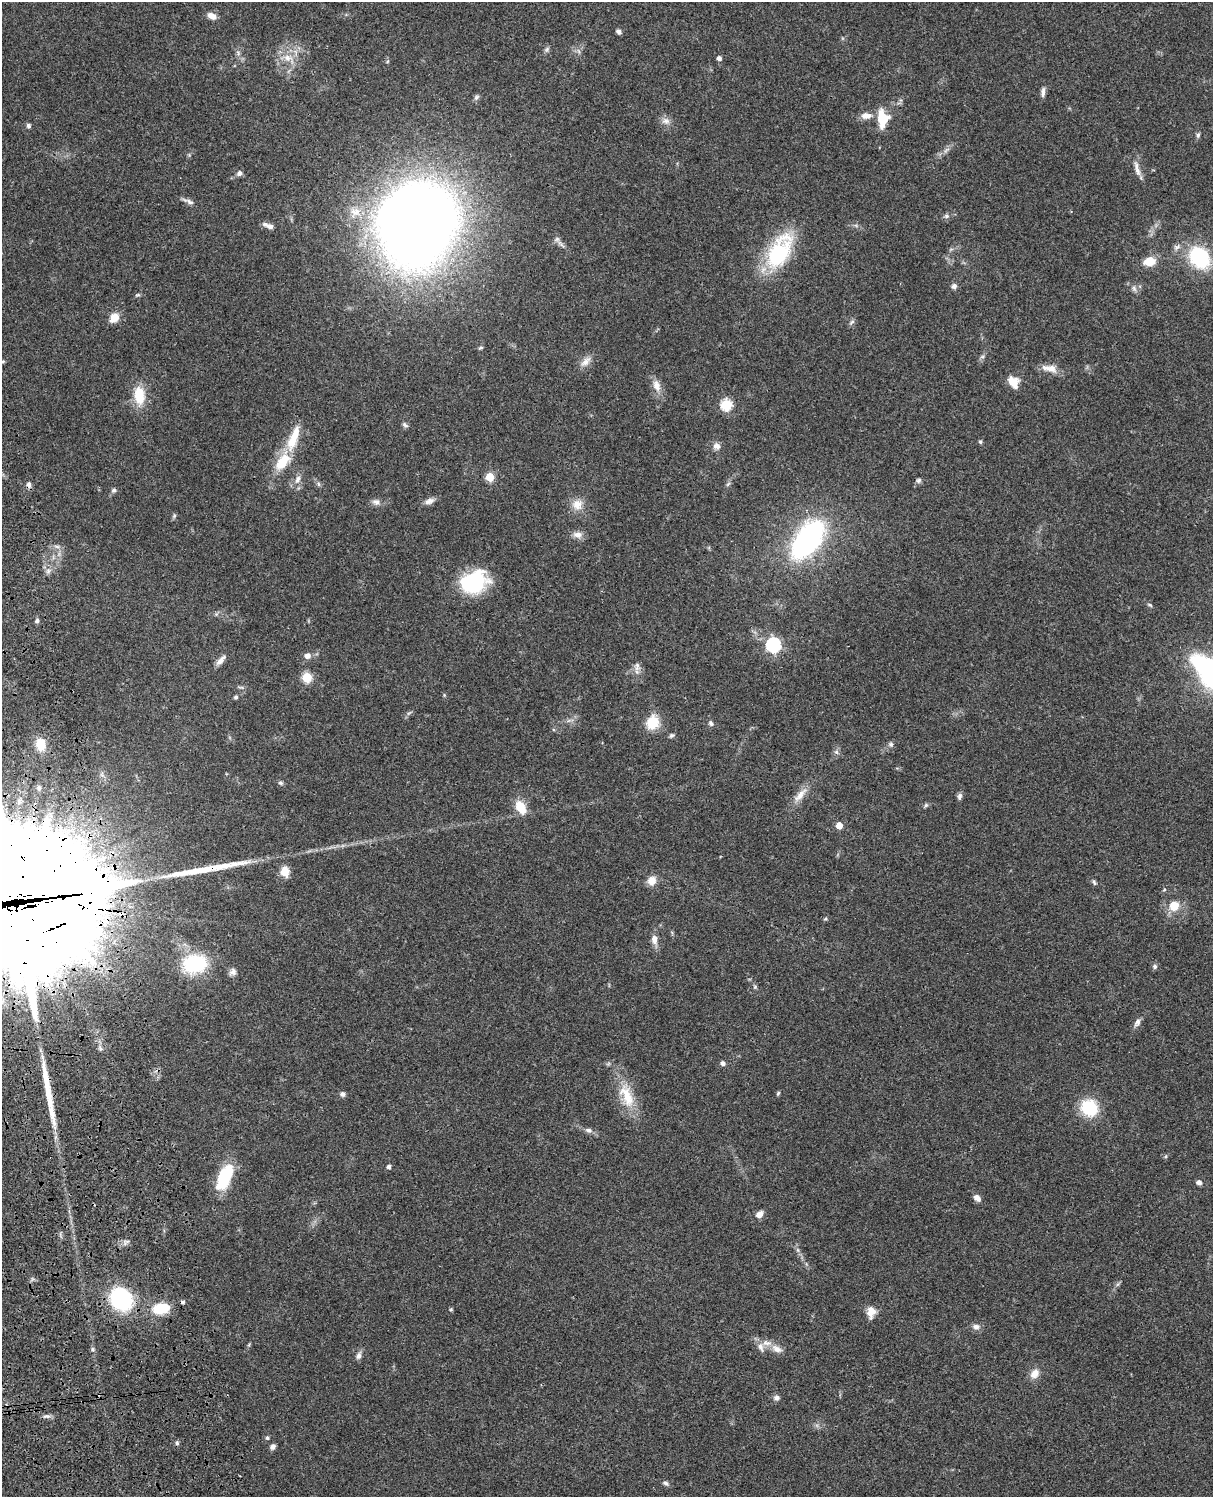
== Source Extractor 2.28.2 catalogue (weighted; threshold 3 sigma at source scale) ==
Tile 7 of 4 x 3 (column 3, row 2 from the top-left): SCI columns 2546-3756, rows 1773-3267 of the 5087 x 4927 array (HDU 1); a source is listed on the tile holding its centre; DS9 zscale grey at full resolution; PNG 1215 x 1499 px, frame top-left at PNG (2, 2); no overlay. Shown black and unused: <1% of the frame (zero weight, under 3 of 4 exposures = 6% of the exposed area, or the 3 px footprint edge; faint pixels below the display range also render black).
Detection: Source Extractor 2.28.2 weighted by HDU 2 'WHT'; one run over the whole footprint, this tile lists its part. Background 0.079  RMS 0.0058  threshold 0.0262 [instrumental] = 3 sigma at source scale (4.5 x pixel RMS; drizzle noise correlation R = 1.50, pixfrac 1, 0.05/0.05 arcsec/px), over >= 5 px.
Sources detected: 132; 1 inside a brighter object's white glare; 2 cosmic-ray / hot-pixel residue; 3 long thin detections or spike segments (spike, bleed or trail) — not listed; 4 inside a brighter listed object's ellipse — not listed separately; the other 122 listed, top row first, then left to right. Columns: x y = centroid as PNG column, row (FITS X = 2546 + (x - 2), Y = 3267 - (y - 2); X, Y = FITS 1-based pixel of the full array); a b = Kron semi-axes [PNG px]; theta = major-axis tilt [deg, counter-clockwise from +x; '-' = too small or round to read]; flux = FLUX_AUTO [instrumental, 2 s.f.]
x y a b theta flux
212 16 10 6 -24 4.7
619 31 5 5 - 2.1
547 49 9 5 53 1.4
288 58 18 10 -29 8.1
719 58 4 4 - 2.4
1043 92 13 5 86 2.4
476 97 9 5 46 1.4
866 116 13 8 2 4.8
882 118 21 12 -88 14
666 121 12 9 2 3.3
28 125 5 5 - 1.6
1198 135 6 5 - 1.2
946 150 11 4 34 1.9
1137 171 14 7 -68 3.6
239 173 7 6 - 1.9
190 202 14 6 -23 2.3
355 212 16 11 -13 7
947 216 6 5 - 1.3
268 226 15 6 -21 3.1
420 227 59 42 59 860
557 239 8 6 27 1.7
779 253 41 20 61 55
1199 257 23 18 -54 45
1149 261 10 7 14 11
954 286 7 6 - 2
1134 288 9 5 -64 1.8
137 295 8 4 25 0.89
114 318 13 10 52 5.9
852 322 8 5 36 1.4
481 348 6 4 37 0.95
982 357 6 4 19 0.99
3 361 6 3 19 0.76
586 361 18 8 44 4.6
1051 368 19 11 -13 6.1
1013 382 14 10 -54 7.3
657 386 17 10 -73 5.4
139 395 25 14 -85 14
726 405 6 6 - 50
405 425 8 5 -40 1.5
980 442 6 4 -88 0.91
716 446 9 9 - 3.1
282 461 29 15 54 17
490 477 5 5 - 21
298 479 12 7 62 3.4
919 480 7 7 - 1.4
319 484 6 4 -88 0.93
728 484 7 4 45 1.1
29 485 9 6 -86 2
114 490 7 6 - 1.3
429 501 14 7 21 3.1
376 502 10 8 -23 2.8
577 504 15 14 - 6.9
174 516 7 5 78 0.97
578 535 13 8 -6 3.8
808 540 25 13 54 190
57 546 9 4 -9 1.6
48 571 6 5 - 1.5
473 582 29 21 19 45
1150 605 7 4 -27 0.88
37 621 6 5 - 1.4
773 645 6 6 - 120
307 656 7 6 - 3.3
221 660 17 6 47 3.2
637 666 13 7 -90 3.1
307 677 5 5 - 32
241 687 10 3 -11 0.94
236 697 5 4 - 1.3
653 722 16 14 65 13
711 723 7 6 - 1.5
672 735 8 5 28 1.2
41 744 15 12 -87 10
891 744 8 6 67 1.5
836 752 7 5 -45 1.4
280 783 6 5 - 1.2
39 788 7 5 -90 1.3
800 795 26 8 48 6.9
959 796 9 6 78 1.7
926 805 6 5 - 1.1
520 807 15 9 -60 13
839 825 5 5 - 8.8
284 871 13 10 -78 6.1
652 880 12 11 - 5
1094 882 7 5 -69 1.1
18 891 82 77 -58 20000
1174 906 14 12 39 9.2
825 919 5 4 - 0.73
654 939 13 8 -82 4
195 964 24 18 6 42
1155 966 7 6 - 1.4
233 972 10 8 53 2.5
755 987 6 5 - 0.87
1137 1022 12 7 60 2.5
723 1063 6 6 - 1.7
778 1093 6 4 71 0.84
342 1094 6 6 - 1.8
627 1096 38 16 -68 19
1089 1108 15 13 -42 28
589 1130 10 6 -17 2.2
1166 1156 6 4 71 0.73
389 1166 4 4 - 1.7
224 1176 23 11 66 39
1199 1182 6 5 - 2.1
977 1198 9 7 -43 3
759 1214 8 6 45 4
126 1242 10 6 32 2.1
798 1250 7 4 -71 1.2
121 1299 17 14 -46 71
161 1308 15 9 8 23
451 1309 5 4 - 0.67
870 1313 16 6 -76 4.2
976 1327 11 8 -6 2.7
761 1347 14 8 -76 3.4
92 1349 6 4 -72 0.97
777 1349 16 9 -28 4.9
359 1355 11 7 74 2.3
1035 1374 13 10 50 5
777 1398 7 7 - 2.1
47 1416 12 5 3 1.9
267 1438 5 5 - 0.93
177 1443 5 4 - 1.2
273 1446 7 5 56 2
665 1483 8 6 -32 1.5
Overlapping masked pixels (flux is a lower limit): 2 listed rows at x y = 29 485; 18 891
Isophote crosses this tile's border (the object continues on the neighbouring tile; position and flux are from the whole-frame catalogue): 1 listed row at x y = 18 891